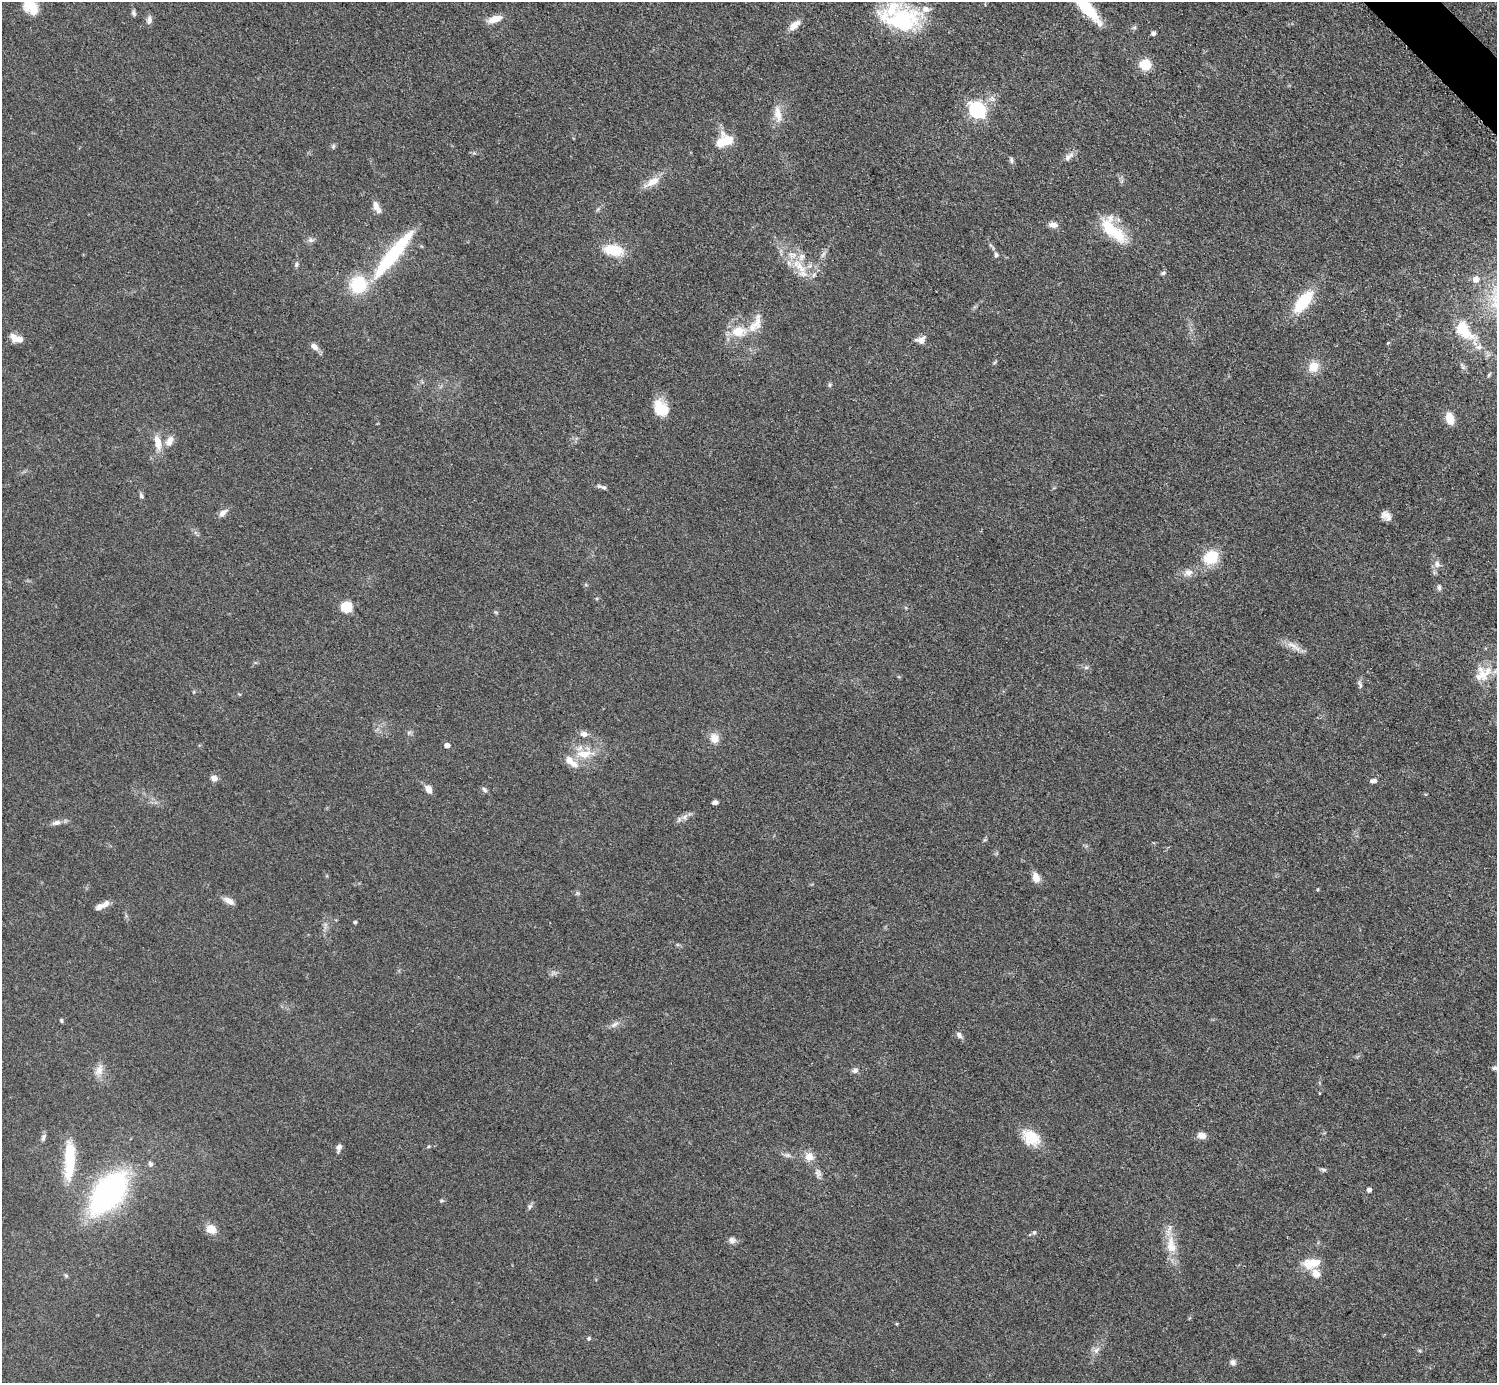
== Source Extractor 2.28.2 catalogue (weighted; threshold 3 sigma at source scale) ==
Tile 10 of 4 x 4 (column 2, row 3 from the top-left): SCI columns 1502-2996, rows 1686-3066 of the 5989 x 5988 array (HDU 1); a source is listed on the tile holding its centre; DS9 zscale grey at full resolution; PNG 1499 x 1385 px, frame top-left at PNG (2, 2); no overlay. Shown black and unused: <1% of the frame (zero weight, under 3 of 5 exposures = <1% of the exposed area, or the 3 px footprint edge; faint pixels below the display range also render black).
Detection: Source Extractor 2.28.2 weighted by HDU 2 'WHT'; one run over the whole footprint, this tile lists its part. Background 0.0499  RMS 0.0053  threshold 0.0238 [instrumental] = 3 sigma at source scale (4.5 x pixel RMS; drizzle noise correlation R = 1.50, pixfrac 1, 0.05/0.05 arcsec/px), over >= 5 px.
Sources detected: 118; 2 inside a brighter object's white glare — not listed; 10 inside a brighter listed object's ellipse — not listed separately; the other 106 listed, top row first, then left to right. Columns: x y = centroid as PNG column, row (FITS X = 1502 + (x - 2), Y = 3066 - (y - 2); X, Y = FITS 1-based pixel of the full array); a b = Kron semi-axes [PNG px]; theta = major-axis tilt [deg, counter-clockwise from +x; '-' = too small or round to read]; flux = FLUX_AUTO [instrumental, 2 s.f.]
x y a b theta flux
28 4 17 14 69 8.6
1086 8 44 11 -48 24
133 13 8 5 -69 1.2
494 19 17 8 18 5.8
149 20 11 7 80 2
901 20 46 27 -6 52
794 25 15 7 39 4.9
1153 33 5 4 - 1.3
1145 64 10 9 - 12
977 110 7 6 - 160
778 114 23 9 -81 6.4
728 140 17 10 -44 10
333 146 7 5 86 1
1068 157 15 7 39 2.8
1011 160 8 5 -89 1.2
652 182 25 9 32 6.9
376 206 15 8 -70 3.6
1053 225 11 7 -7 3.1
1113 230 37 15 -46 24
310 240 8 7 - 1.7
614 250 24 13 -10 15
393 254 71 13 51 43
823 254 11 4 58 1.7
996 255 6 5 - 1.4
296 264 7 5 50 1.3
799 266 30 10 -47 13
1163 273 6 5 - 1.1
1476 279 7 6 - 4.3
1303 302 26 11 51 25
755 324 31 13 61 9.1
1463 329 23 11 -49 22
738 331 17 11 4 11
13 337 12 7 -65 3.8
921 340 14 9 12 3.1
1388 343 5 3 - 0.43
314 346 10 7 -43 3
995 362 6 4 70 0.69
1462 366 11 5 -55 1.5
1313 367 13 11 48 7.7
1489 375 8 3 56 0.68
829 385 6 4 89 0.84
663 409 17 13 23 11
1450 418 10 7 -73 10
169 441 15 9 64 4.4
158 442 21 9 -80 6.8
602 487 14 4 -18 1.6
141 496 7 5 -61 1.2
223 513 13 7 41 2.8
1386 516 12 8 -38 3.5
1211 557 17 13 32 16
1437 564 9 8 - 2.7
1188 572 12 10 24 3.8
1439 587 7 5 -87 1.3
347 607 10 9 - 12
1293 646 26 6 -32 4.8
1086 667 6 5 - 1.1
1481 676 23 16 26 11
1360 685 11 5 -69 1.4
584 734 8 6 -13 2.8
714 738 12 11 - 5.3
447 745 5 4 - 2.7
584 754 26 12 5 12
214 778 8 7 - 2.7
1373 781 9 5 12 1.8
428 789 9 6 -64 4.4
484 790 8 5 -50 1.3
715 802 6 5 - 1.7
685 817 10 8 58 2.5
56 823 13 7 13 2.5
1036 877 11 8 -70 5
1318 889 5 3 - 0.48
577 893 6 5 - 0.89
229 901 14 7 -31 3.3
100 907 13 7 22 3.1
355 922 4 3 - 0.93
61 1021 5 4 - 0.76
614 1024 13 5 32 2.3
959 1035 10 6 -49 1.9
1495 1068 6 5 - 1.4
99 1070 16 10 67 4.7
855 1070 8 7 - 1.8
1319 1093 3 2 - 0.34
1202 1135 10 7 -9 3.6
43 1137 10 6 73 1.5
1031 1137 24 17 -37 13
339 1147 9 6 74 2.1
428 1147 5 3 - 0.57
787 1155 10 6 -15 1.8
809 1157 10 10 - 5.1
69 1160 47 12 87 23
151 1164 7 6 - 1.4
1323 1170 8 5 -10 1.1
818 1173 14 7 -85 2.4
1369 1190 4 4 - 1.9
109 1192 33 19 52 160
441 1201 6 5 - 0.8
529 1206 8 6 55 1.3
211 1229 14 11 -26 5.7
1034 1232 6 5 - 0.9
732 1240 10 8 -21 2.2
1171 1245 29 14 -83 11
1312 1263 21 11 10 9.9
66 1275 6 5 - 0.83
589 1338 5 4 - 0.92
1096 1350 11 7 59 2.8
1233 1362 8 7 - 2
Isophote crosses this tile's border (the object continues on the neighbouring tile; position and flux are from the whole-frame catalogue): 3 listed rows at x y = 28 4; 1086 8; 1495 1068